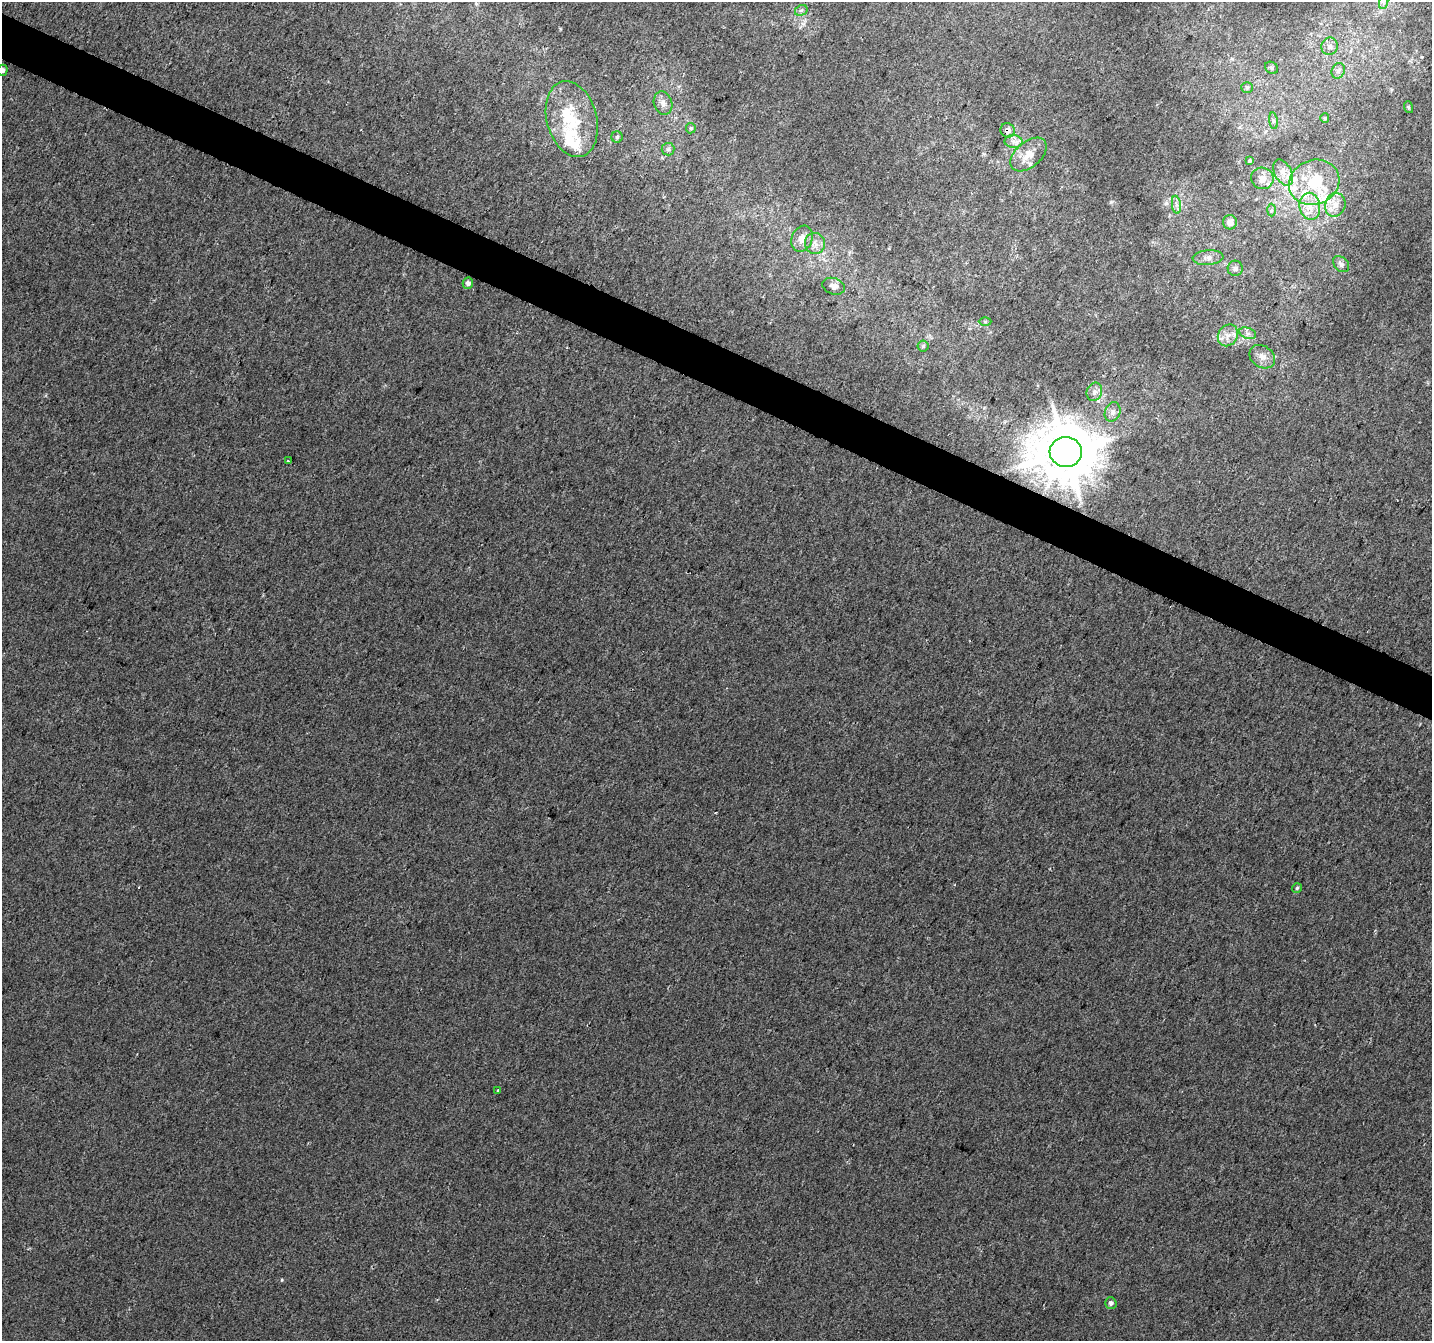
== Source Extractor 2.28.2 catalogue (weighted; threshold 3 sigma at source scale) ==
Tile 11 of 4 x 4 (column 3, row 3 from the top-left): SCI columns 2866-4295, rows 1610-2948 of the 5729 x 5834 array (HDU 1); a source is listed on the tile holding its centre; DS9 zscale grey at full resolution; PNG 1434 x 1343 px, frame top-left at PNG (2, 2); each listed source drawn as its Kron ellipse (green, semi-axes under 4 px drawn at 4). Shown black and unused: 3% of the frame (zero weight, under 2 of 3 exposures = <1% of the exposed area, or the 3 px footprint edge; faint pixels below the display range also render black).
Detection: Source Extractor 2.28.2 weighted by HDU 2 'WHT'; one run over the whole footprint, this tile lists its part. Background 0.028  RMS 0.0094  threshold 0.0421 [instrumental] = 3 sigma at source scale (4.5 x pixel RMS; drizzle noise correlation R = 1.50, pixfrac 1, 0.0396/0.0396 arcsec/px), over >= 5 px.
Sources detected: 56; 1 inside a brighter object's white glare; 1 cosmic-ray / hot-pixel residue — neither listed nor drawn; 8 inside a brighter listed object's ellipse — not listed separately; the other 46 listed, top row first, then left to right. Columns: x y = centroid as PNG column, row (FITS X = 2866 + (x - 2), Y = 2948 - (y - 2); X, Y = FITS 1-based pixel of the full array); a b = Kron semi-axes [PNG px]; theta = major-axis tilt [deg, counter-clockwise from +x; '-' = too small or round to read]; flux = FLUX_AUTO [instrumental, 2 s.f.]
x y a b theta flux
1384 2 7 4 71 2.3
801 10 7 5 29 1.8
1330 46 9 8 - 3.9
1272 68 7 5 -35 2.1
2 70 5 5 - 3.8
1338 71 8 6 63 2.8
1247 87 6 5 - 1.6
663 103 12 9 -72 5.3
1408 107 6 4 -71 1.1
1325 118 5 4 - 1.1
572 119 39 25 -75 44
1273 121 8 4 -82 2
691 128 5 5 - 1.5
1008 130 7 7 - 5.1
617 137 5 5 - 2
1013 141 9 6 -2 4.3
668 149 6 6 - 2.5
1029 154 21 12 40 14
1250 161 4 3 - 1.3
1283 173 14 8 -63 8
1262 178 11 10 - 8.1
1314 182 26 22 23 43
1176 205 9 4 -82 3.1
1335 205 12 10 72 8.2
1310 206 13 10 -81 12
1271 210 6 4 88 1.4
1230 222 7 7 - 7.4
802 239 13 10 68 9.2
815 243 10 10 - 6.5
1208 258 15 7 4 6.1
1341 264 9 6 -45 3.5
1235 268 7 7 - 3.8
468 283 6 5 - 3.9
834 286 11 8 -19 4.9
985 321 6 4 1 1.5
1248 333 9 5 -18 3.1
1228 335 11 9 58 8
923 346 5 5 - 1.5
1262 357 14 10 -34 8.1
1094 392 9 7 67 4.1
1113 412 10 7 67 4.8
1066 452 16 15 - 6200
288 461 3 2 - 0.77
1297 888 5 5 - 1.5
498 1091 3 3 - 2.3
1111 1303 6 5 - 3.2
Overlapping masked pixels (flux is a lower limit): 2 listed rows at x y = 1008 130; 1066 452
Isophote crosses this tile's border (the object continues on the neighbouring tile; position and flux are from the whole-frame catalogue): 2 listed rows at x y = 1384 2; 2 70
Unlisted compact peaks at least as high as the median listed source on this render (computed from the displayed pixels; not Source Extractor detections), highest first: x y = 282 1280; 1111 202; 560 29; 889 248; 803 24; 1240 127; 1422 57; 46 395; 984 408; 662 157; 679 86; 983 154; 849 252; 1232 59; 1153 242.